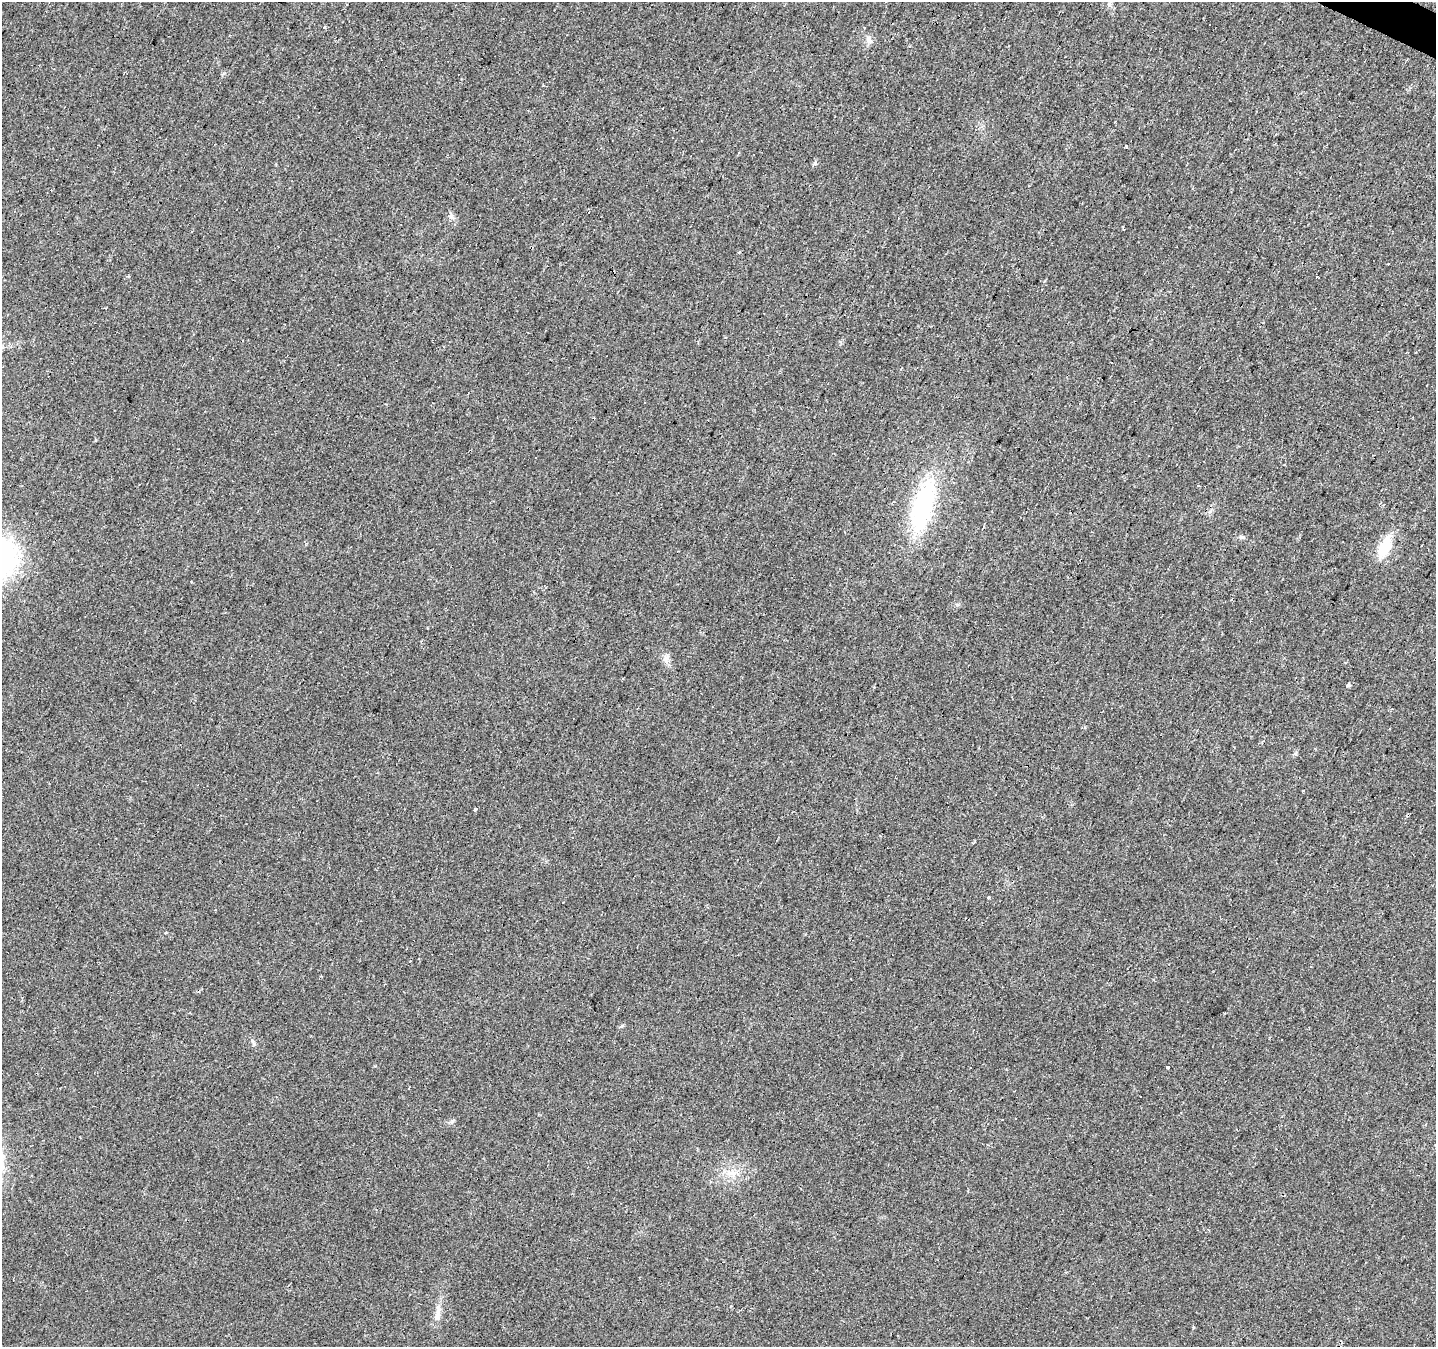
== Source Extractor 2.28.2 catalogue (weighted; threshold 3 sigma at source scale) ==
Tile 10 of 4 x 4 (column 2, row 3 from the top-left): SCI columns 1439-2872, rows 1610-2954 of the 5741 x 5842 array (HDU 1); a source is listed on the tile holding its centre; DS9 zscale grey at full resolution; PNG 1438 x 1349 px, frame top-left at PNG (2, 2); no overlay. Shown black and unused: <1% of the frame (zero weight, under 2 of 3 exposures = <1% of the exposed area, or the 3 px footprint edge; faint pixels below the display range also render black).
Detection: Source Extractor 2.28.2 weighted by HDU 2 'WHT'; one run over the whole footprint, this tile lists its part. Background 0.0257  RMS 0.0058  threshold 0.0261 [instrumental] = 3 sigma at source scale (4.5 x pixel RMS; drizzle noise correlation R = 1.50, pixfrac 1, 0.0396/0.0396 arcsec/px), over >= 5 px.
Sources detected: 36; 12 cosmic-ray / hot-pixel residue — not listed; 1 inside a brighter listed object's ellipse — not listed separately; the other 23 listed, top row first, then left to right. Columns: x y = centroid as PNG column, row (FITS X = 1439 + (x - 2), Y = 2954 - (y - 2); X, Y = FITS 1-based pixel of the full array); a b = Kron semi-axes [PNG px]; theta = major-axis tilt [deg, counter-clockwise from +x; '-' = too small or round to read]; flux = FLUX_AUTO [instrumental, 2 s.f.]
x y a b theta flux
1109 4 6 6 - 1.3
324 28 3 3 - 16
869 39 10 7 -86 2.4
909 46 3 2 - 1.1
1126 147 4 2 - 1
815 163 7 5 69 1.8
739 252 5 3 - 0.53
923 507 44 17 75 84
1241 537 7 5 -10 1.2
1385 547 30 13 65 15
666 576 3 3 - 0.48
666 658 12 7 -89 2.8
1348 685 4 3 - 3.1
1389 729 3 2 - 0.51
475 810 4 3 - 4.8
988 898 3 3 - 4.1
563 902 3 2 - 0.79
165 933 4 3 - 2.6
1168 1067 3 3 - 2.9
409 1088 3 2 - 1.1
1141 1097 3 2 - 1.2
731 1173 16 8 2 5.7
438 1313 20 6 74 4.8
Unlisted compact peaks at least as high as the median listed source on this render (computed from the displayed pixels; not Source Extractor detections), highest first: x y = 452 1121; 451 216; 254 1044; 375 1066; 622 1026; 1296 754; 958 604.